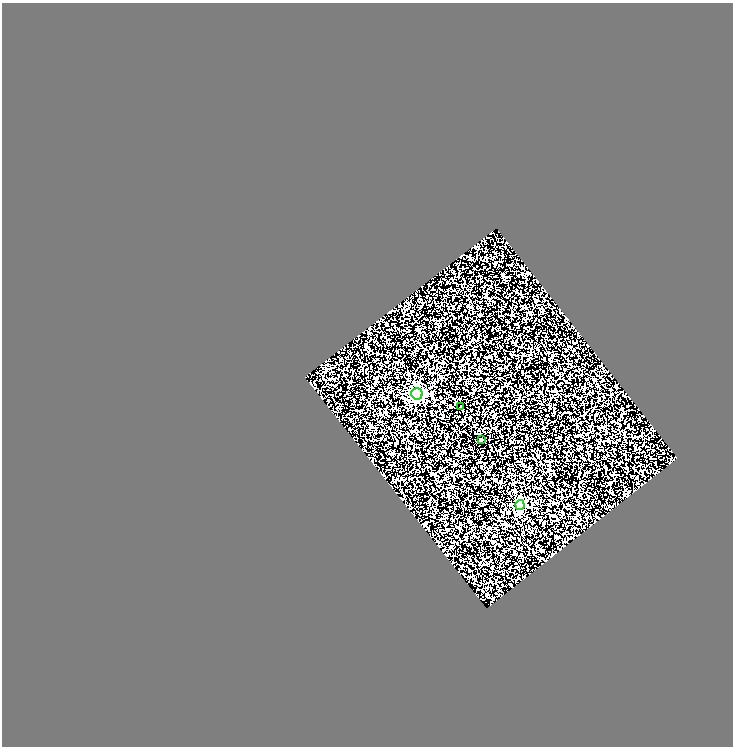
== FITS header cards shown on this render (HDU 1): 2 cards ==
NAXIS1  =                  731
NAXIS2  =                  744

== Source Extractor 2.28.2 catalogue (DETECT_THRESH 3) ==
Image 731 x 744 px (HDU 1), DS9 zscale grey, 1 PNG px = 1 image px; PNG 735 x 748 px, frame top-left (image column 1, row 744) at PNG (2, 3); each listed source drawn as its Kron ellipse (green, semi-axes under 4 px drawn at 4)
Background 2.94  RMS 4.6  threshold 13.7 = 3 sigma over >= 5 px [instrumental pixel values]
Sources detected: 4; all 4 listed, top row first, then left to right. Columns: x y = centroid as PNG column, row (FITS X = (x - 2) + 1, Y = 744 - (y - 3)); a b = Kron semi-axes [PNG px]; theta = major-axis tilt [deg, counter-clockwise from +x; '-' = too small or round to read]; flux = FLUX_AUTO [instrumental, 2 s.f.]
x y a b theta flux
417 394 5 5 - 56000
461 407 3 2 - 200
482 439 3 2 - 330
520 505 5 4 - 17000